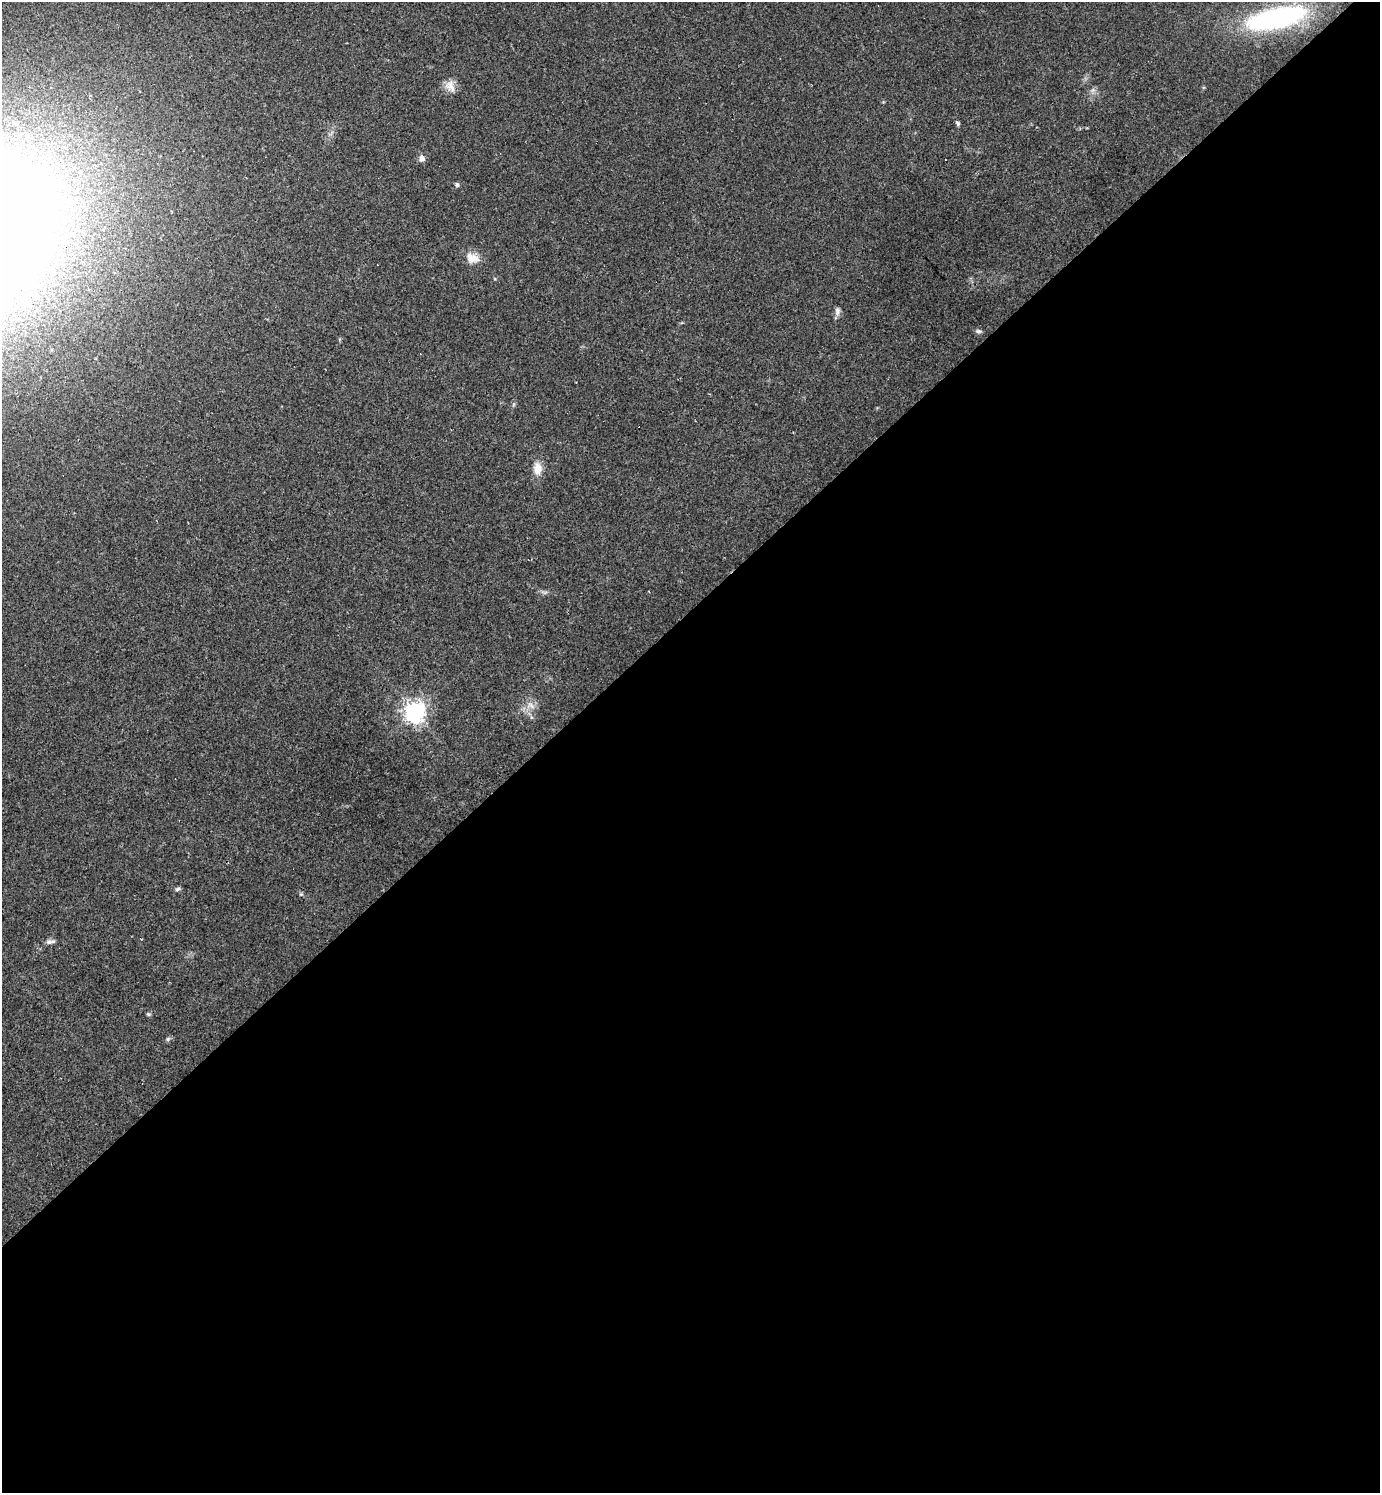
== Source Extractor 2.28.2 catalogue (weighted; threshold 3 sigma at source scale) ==
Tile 15 of 4 x 4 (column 3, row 4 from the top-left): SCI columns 3053-4430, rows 1-1491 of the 5962 x 5964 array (HDU 1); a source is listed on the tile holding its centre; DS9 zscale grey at full resolution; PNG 1382 x 1495 px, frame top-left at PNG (2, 2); no overlay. Shown black and unused: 59% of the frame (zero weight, under 2 of 3 exposures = <1% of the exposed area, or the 3 px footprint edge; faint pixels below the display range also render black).
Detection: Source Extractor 2.28.2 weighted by HDU 2 'WHT'; one run over the whole footprint, this tile lists its part. Background 0.0346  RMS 0.0062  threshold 0.0281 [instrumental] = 3 sigma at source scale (4.5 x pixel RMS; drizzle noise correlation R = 1.50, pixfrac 1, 0.05/0.05 arcsec/px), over >= 5 px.
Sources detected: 19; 1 cosmic-ray / hot-pixel residue — not listed; the other 18 listed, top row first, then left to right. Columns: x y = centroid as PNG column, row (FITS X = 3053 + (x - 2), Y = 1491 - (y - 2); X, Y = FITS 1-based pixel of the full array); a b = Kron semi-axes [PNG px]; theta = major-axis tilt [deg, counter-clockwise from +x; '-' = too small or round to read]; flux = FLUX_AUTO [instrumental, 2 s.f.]
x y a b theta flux
1276 18 64 20 13 110
450 86 19 11 -71 5.9
957 123 7 4 -60 1.3
422 158 8 7 - 3
457 184 5 4 - 1.5
472 258 19 13 -20 7.7
26 302 14 11 -62 8.3
837 311 12 6 86 2.5
978 331 8 5 -4 1.5
537 468 19 12 -87 7.2
544 592 11 4 -4 1.6
531 706 13 8 -23 4.3
415 712 7 7 - 420
178 889 8 5 11 1.4
301 894 5 4 - 0.74
49 942 9 7 4 2.3
148 1014 6 4 -16 1.1
168 1039 6 5 - 1.2